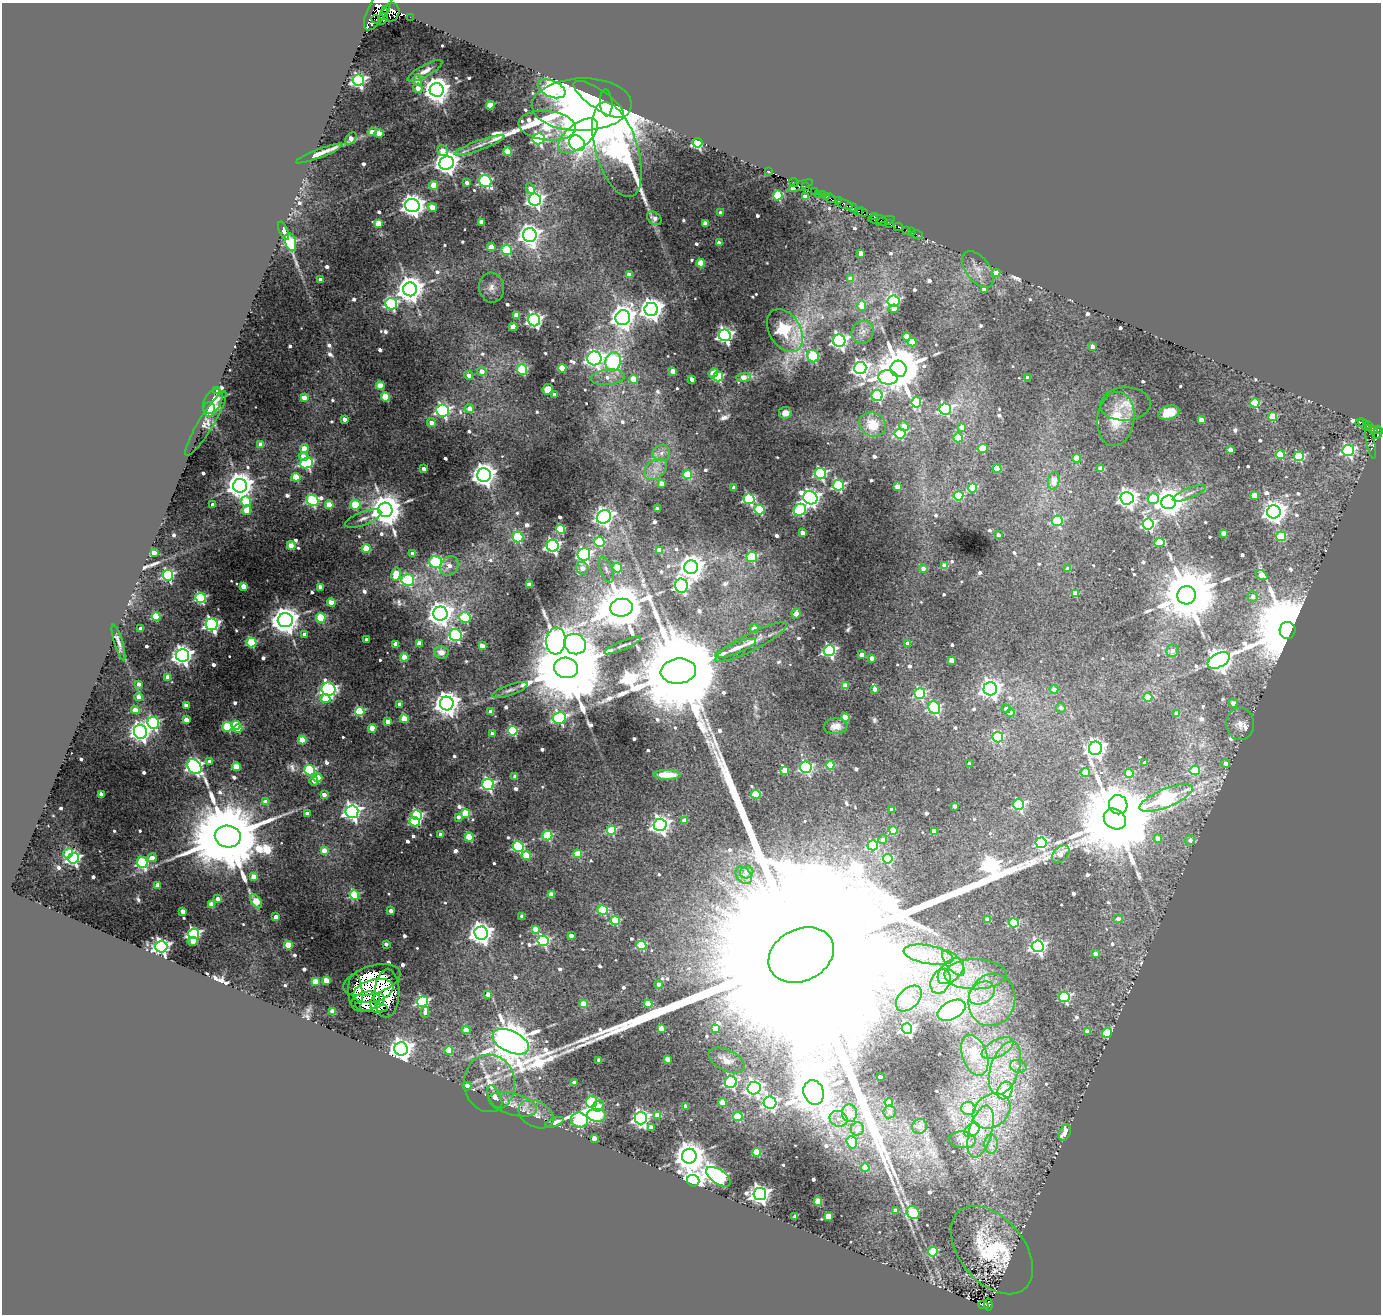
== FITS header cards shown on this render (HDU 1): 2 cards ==
NAXIS1  =                 1379
NAXIS2  =                 1312

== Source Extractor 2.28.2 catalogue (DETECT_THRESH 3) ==
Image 1379 x 1312 px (HDU 1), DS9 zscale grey, 1 PNG px = 1 image px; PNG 1383 x 1316 px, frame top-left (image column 1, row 1312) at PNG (2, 3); each listed source drawn as its Kron ellipse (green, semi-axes under 4 px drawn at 4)
Background 0.457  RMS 0.012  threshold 0.0371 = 3 sigma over >= 5 px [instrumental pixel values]
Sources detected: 807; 4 with non-positive FLUX_AUTO (blend fragments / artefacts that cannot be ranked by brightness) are neither listed nor drawn; of the other 803, the 500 brightest by FLUX_AUTO listed and drawn (303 fainter detections omitted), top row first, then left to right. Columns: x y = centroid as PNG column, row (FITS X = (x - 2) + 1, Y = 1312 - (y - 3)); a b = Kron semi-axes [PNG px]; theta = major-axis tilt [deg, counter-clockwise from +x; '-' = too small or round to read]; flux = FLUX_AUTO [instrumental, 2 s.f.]
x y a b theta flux
378 9 24 9 61 2600
386 9 3 3 - 520
391 12 9 8 - 1700
383 16 8 3 71 860
410 17 2 2 - 69
376 19 4 3 - 240
425 71 19 6 29 6.6
358 80 6 5 - 240
417 80 5 4 - 10
418 88 5 4 - 8
551 89 15 8 -23 320
437 90 7 7 - 1300
599 99 30 9 -34 2200
606 103 13 6 -86 1100
490 105 4 4 - 29
582 105 50 26 1 1100
547 126 28 14 -6 130
372 132 4 4 - 9.3
379 134 4 4 - 12
578 136 23 12 38 580
351 138 7 4 48 8.3
538 139 6 5 - 180
577 143 8 7 - 170
697 143 5 5 - 150
479 145 26 5 20 6.4
617 150 49 21 -73 640
442 151 5 5 - 14
508 151 4 4 - 44
319 153 25 3 21 7.6
447 163 7 6 - 920
769 172 3 3 - 20
485 181 6 6 - 140
467 183 4 3 - 4.5
794 183 5 3 - 260
434 185 4 4 - 26
800 186 13 3 21 23
805 187 3 3 - 97
530 189 5 4 - 7.8
814 192 4 3 - 46
818 194 2 2 - 6.2
822 194 2 2 - 55
778 195 5 5 - 55
805 197 4 4 - 14
826 197 3 2 - 93
830 198 5 2 - 130
535 200 6 6 - 360
838 201 4 3 - 280
845 204 8 3 -22 66
412 206 7 6 - 810
433 207 4 4 - 19
852 207 6 2 -29 28
858 211 3 3 - 540
863 212 6 3 -20 410
721 213 4 3 - 4.9
874 216 2 2 - 7.4
654 218 8 5 -41 5.5
877 219 9 3 0 81
885 221 10 3 17 19
482 222 4 4 - 11
379 223 4 4 - 23
705 223 4 4 - 6.3
890 223 3 2 - 290
898 227 4 3 - 66
907 230 3 3 - 18
284 231 10 4 -66 4.6
911 232 3 2 - 10
917 234 6 2 -19 8.8
530 235 7 6 - 650
291 242 9 5 -76 110
719 243 4 3 - 5.8
491 247 4 4 - 13
507 250 5 5 - 57
861 253 4 4 - 12
701 263 4 4 - 27
978 269 21 12 -52 12
996 273 4 4 - 9.3
629 275 4 4 - 12
851 279 4 4 - 12
321 280 4 4 - 6.1
491 288 15 12 -81 7.6
410 289 7 7 - 1400
984 289 4 4 - 10
894 301 6 5 - 140
391 304 6 6 - 130
861 306 5 4 - 13
651 309 7 6 - 890
894 309 5 4 - 8.3
517 315 4 4 - 20
623 318 7 7 - 1000
534 320 6 6 - 280
513 327 4 4 - 16
785 331 23 15 -59 180
863 332 12 10 48 6.5
725 335 6 6 - 330
907 336 4 4 - 18
839 341 6 6 - 320
912 342 4 4 - 24
1092 346 4 4 - 7.1
813 356 6 6 - 85
594 358 7 7 - 360
613 362 9 7 77 140
562 368 4 4 - 32
860 368 6 6 - 370
898 369 8 8 - 5400
522 370 5 5 - 77
482 371 5 4 - 9.1
673 371 4 4 - 9.8
713 373 5 4 - 15
469 375 5 4 - 5.7
608 377 17 7 7 10
718 377 5 5 - 83
744 377 7 4 8 13
888 377 9 7 -5 150
1028 377 4 3 - 4.8
634 379 4 4 - 24
692 379 4 3 - 7.1
380 386 4 4 - 22
548 389 5 5 - 12
216 391 4 3 - 32
555 395 4 3 - 6.2
877 396 5 5 - 130
304 397 4 4 - 11
386 397 5 4 - 34
213 401 14 8 60 21
916 402 5 5 - 79
1255 403 4 4 - 45
1125 404 25 16 3 14
469 409 4 4 - 9.4
945 409 6 5 - 160
209 410 7 5 -83 11
443 410 6 6 - 210
785 413 6 6 - 7.3
1169 413 11 7 17 16
1273 417 4 4 - 31
344 419 4 4 - 6.6
1116 419 27 18 83 30
1201 420 4 4 - 11
431 423 4 4 - 7.8
1360 423 3 3 - 41
206 424 37 7 59 8.9
873 424 13 12 - 17
1364 424 7 3 -48 95
1369 425 3 3 - 78
904 426 5 4 - 8.3
962 427 4 4 - 10
1378 429 3 3 - 96
1373 430 5 4 - 250
1378 432 6 4 74 300
900 434 5 5 - 78
958 438 4 4 - 38
1371 442 17 3 -80 82
261 444 4 4 - 9.8
983 448 5 4 - 26
304 449 4 4 - 19
1230 450 4 4 - 10
1348 450 6 5 - 170
661 453 9 8 - 4.8
1280 455 4 4 - 38
1299 456 5 5 - 73
303 457 5 4 - 8.7
1077 458 4 4 - 25
306 463 6 5 - 150
424 469 4 4 - 6.7
655 469 13 9 39 8
997 469 4 4 - 32
1101 469 4 4 - 18
820 473 5 5 - 150
687 474 5 4 - 29
484 475 7 7 - 880
296 477 4 4 - 28
1054 481 9 5 81 12
662 483 4 4 - 8.7
838 485 5 5 - 120
240 486 7 7 - 1400
897 486 4 4 - 11
734 488 4 3 - 5.5
973 488 4 4 - 41
1189 493 18 5 22 4.9
1254 495 4 4 - 16
958 496 5 4 - 49
810 498 7 6 - 460
1127 498 6 6 - 550
749 499 5 5 - 120
1153 499 5 5 - 60
312 500 6 5 - 120
246 502 5 5 - 27
1168 502 7 7 - 1400
213 505 4 4 - 7.3
329 505 4 4 - 19
355 505 5 5 - 39
657 509 4 3 - 8.3
759 509 5 5 - 65
246 510 5 4 - 15
385 510 7 7 - 2400
800 510 6 5 - 120
1274 512 7 6 - 800
604 517 7 6 - 500
363 519 19 6 21 6
1057 521 5 5 - 72
1148 524 5 5 - 160
560 529 4 4 - 54
802 533 4 4 - 9.5
1224 533 4 4 - 13
998 535 4 3 - 4.6
1281 536 5 5 - 45
518 537 5 5 - 68
599 542 5 5 - 53
1159 542 5 4 - 33
291 546 4 4 - 15
553 546 6 5 - 260
366 549 4 4 - 30
659 550 4 4 - 11
154 553 4 3 - 9.6
412 554 4 4 - 7.6
584 554 6 6 - 180
752 557 5 5 - 75
436 562 6 6 - 110
449 566 10 8 47 9.3
945 566 4 4 - 16
691 567 7 7 - 980
582 568 6 5 - 8.2
617 568 5 4 - 37
923 568 4 4 - 7.9
1068 569 4 4 - 8.6
606 570 14 6 -69 4.5
396 574 7 4 78 23
168 575 5 5 - 130
1261 575 6 4 -29 9.7
408 580 6 6 - 86
529 585 4 4 - 13
243 586 4 4 - 13
681 586 7 6 - 260
320 587 4 4 - 8.6
1075 593 4 4 - 22
1187 595 9 9 - 7600
1253 596 5 5 - 5
200 598 5 5 - 100
331 603 4 4 - 24
621 608 11 9 6 5600
440 614 7 7 - 880
796 614 5 4 - 12
156 617 4 4 - 39
465 617 5 5 - 63
321 618 5 4 - 48
285 620 7 7 - 1600
212 624 6 6 - 310
141 628 3 3 - 6.1
754 629 4 4 - 8.5
1288 630 8 8 - 18000
305 634 4 4 - 8.7
456 635 6 6 - 160
367 640 4 3 - 7
556 641 13 9 85 580
118 642 19 4 -73 4.5
251 642 5 5 - 63
751 642 40 8 27 14
419 643 4 4 - 11
907 643 4 4 - 4.7
396 644 4 4 - 8.4
575 644 11 10 - 580
622 645 20 4 23 4.6
482 646 4 4 - 12
736 648 22 5 22 6.9
829 651 5 5 - 190
1172 651 6 5 - 5.5
441 652 7 6 - 7.6
182 655 6 6 - 620
862 655 4 4 - 10
404 657 4 4 - 21
871 658 4 3 - 6.5
952 660 4 4 - 13
1219 660 12 7 28 1100
566 668 12 10 -11 19000
678 671 18 12 6 34000
168 677 4 4 - 10
139 684 4 4 - 5.1
845 686 4 4 - 14
328 689 7 6 - 200
875 689 4 4 - 7.9
990 689 7 6 - 590
1054 689 4 4 - 6.8
510 690 19 5 19 5
920 694 5 5 - 100
139 697 4 4 - 8.8
1148 697 4 4 - 25
325 699 5 4 - 21
1233 703 4 4 - 7.5
400 704 4 4 - 7.2
447 704 7 7 - 1100
186 705 4 4 - 8.7
934 708 7 5 -55 130
1061 708 5 4 - 5.3
1006 709 4 4 - 5.9
135 710 4 4 - 13
360 711 5 4 - 66
491 711 4 4 - 8.4
1010 713 4 4 - 14
1177 713 4 4 - 7
845 717 4 4 - 27
559 718 6 6 - 160
404 719 4 4 - 29
186 720 4 4 - 14
388 721 4 4 - 10
153 723 6 5 - 160
1240 724 16 14 -87 10
236 725 4 4 - 36
836 726 12 8 4 6.9
227 727 5 5 - 68
372 728 4 4 - 22
238 729 4 4 - 28
513 731 5 4 - 90
140 732 7 6 - 580
492 734 4 4 - 5.6
998 737 5 5 - 76
302 740 4 4 - 23
1095 748 7 6 - 560
210 761 4 3 - 5.8
1145 763 4 3 - 6.4
1226 763 4 4 - 4.6
969 764 3 3 - 5.4
830 765 4 4 - 32
194 766 8 6 -50 310
236 767 4 4 - 33
806 767 6 5 - 140
310 770 5 5 - 110
785 770 4 4 - 18
1195 770 5 5 - 34
1086 772 4 4 - 29
1129 773 4 4 - 33
667 775 13 5 -1 16
515 777 4 3 - 5.5
318 778 4 4 - 21
314 781 5 3 - 6.3
488 785 6 5 - 160
101 794 4 3 - 6.3
756 794 4 4 - 43
324 795 4 4 - 7.5
1166 798 28 9 23 310
266 802 4 4 - 10
1019 804 5 5 - 98
1118 805 9 9 - 430
954 806 4 3 - 6
892 810 4 3 - 4.9
352 812 6 6 - 430
307 813 4 4 - 7.1
466 813 4 4 - 34
417 815 5 5 - 120
458 817 4 4 - 5.1
1115 819 11 10 - 18000
684 820 4 4 - 9.2
415 822 5 4 - 56
660 825 6 6 - 490
611 830 5 4 - 61
893 830 4 4 - 30
934 831 4 4 - 20
441 835 4 4 - 9.8
547 836 5 5 - 68
228 837 13 11 -12 21000
469 837 4 4 - 34
1158 838 4 4 - 9
883 839 4 4 - 6
1190 840 5 5 - 5.4
1041 843 5 5 - 97
873 845 5 5 - 83
518 846 5 5 - 110
324 851 4 4 - 12
68 853 5 4 - 20
578 854 4 4 - 28
1061 854 10 6 45 7.5
526 855 5 4 - 28
73 858 6 5 - 200
152 858 5 4 - 8.8
888 859 5 4 - 68
142 863 5 5 - 110
747 872 7 6 - 7
744 875 10 6 -49 5.4
254 877 4 4 - 19
158 885 4 4 - 9.4
551 894 4 4 - 15
354 895 5 4 - 64
218 899 4 4 - 7.8
256 901 8 4 -54 32
212 904 4 4 - 18
603 910 5 5 - 72
183 911 4 4 - 10
391 911 4 3 - 4.5
522 916 4 3 - 5.1
276 917 4 3 - 9.3
1118 919 5 4 - 5.5
988 920 4 4 - 13
615 921 4 4 - 54
1014 923 5 4 - 72
535 929 4 4 - 16
481 933 7 6 - 780
194 934 5 5 - 190
571 935 4 4 - 6.7
193 941 5 4 - 10
543 941 5 5 - 110
386 944 3 3 - 5.6
288 945 4 4 - 36
641 945 5 5 - 56
1038 946 6 6 - 310
161 947 6 6 - 390
1095 954 4 4 - 6.4
801 955 34 26 26 390000
929 955 25 9 -10 19
953 963 15 7 -50 9.5
951 971 16 9 45 13
975 974 31 15 0 33
372 980 29 14 17 180
315 981 4 4 - 23
326 981 4 4 - 24
941 981 13 9 66 11
659 984 4 4 - 5.8
373 991 20 11 15 87
355 992 18 7 -87 28
387 993 24 12 87 120
982 993 14 10 35 13
488 994 4 4 - 7.1
1064 997 5 5 - 110
909 999 15 9 45 8.1
992 1000 26 23 74 45
365 1001 15 9 18 49
377 1001 8 6 49 13
422 1002 5 5 - 140
583 1004 4 4 - 20
648 1004 4 4 - 27
371 1007 17 5 -6 13
952 1010 15 9 27 380
333 1012 4 4 - 20
425 1012 6 4 89 4.8
661 1029 4 4 - 18
715 1029 4 4 - 16
907 1029 5 5 - 220
466 1030 4 4 - 16
1087 1031 4 4 - 8.5
1107 1033 5 4 - 35
511 1042 19 10 -25 5000
998 1048 17 8 27 12
401 1049 7 6 - 800
449 1050 4 4 - 29
975 1055 21 12 -71 28
668 1059 4 4 - 16
599 1060 4 3 - 6.3
727 1060 19 10 -26 9
1018 1066 8 6 -14 5.9
1005 1068 28 14 71 32
880 1077 3 3 - 5.1
731 1082 6 6 - 140
489 1083 29 25 -85 29
574 1083 4 4 - 9.5
467 1086 4 4 - 8
754 1088 6 6 - 380
1005 1091 9 7 62 48
814 1092 12 10 -72 3400
495 1097 12 6 -64 5.2
591 1102 6 5 - 86
889 1102 4 4 - 20
722 1103 4 4 - 21
770 1103 6 6 - 220
513 1104 25 11 -15 13
598 1106 6 5 - 7.7
686 1106 4 3 - 6.5
968 1109 7 6 - 11
991 1111 20 16 37 24
889 1112 6 6 - 5
849 1113 8 7 - 24
536 1114 18 13 -27 11
597 1115 9 6 -6 83
657 1115 4 4 - 15
738 1116 5 5 - 39
641 1118 6 6 - 340
839 1119 9 7 -22 6.2
579 1120 8 7 - 120
555 1122 9 4 19 5.7
919 1126 8 7 - 5.7
651 1127 4 4 - 10
857 1129 7 6 - 9.8
972 1130 9 6 39 24
981 1132 27 11 74 31
1065 1133 8 5 67 15
594 1138 4 4 - 8.5
962 1140 14 8 -5 6.1
852 1142 6 5 - 31
991 1144 9 7 -90 5.1
757 1152 4 4 - 41
689 1156 7 7 - 1800
865 1168 4 4 - 14
718 1177 14 7 -35 220
693 1181 6 5 - 710
760 1194 6 6 - 520
818 1201 4 4 - 28
895 1211 4 4 - 6.2
913 1213 7 6 - 67
795 1216 4 3 - 6.1
828 1216 4 4 - 23
992 1250 51 32 -50 110
933 1252 5 4 - 41
983 1305 5 3 - 33
988 1305 6 4 -84 46
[303 fainter detections neither listed nor drawn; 4 non-positive-flux detections neither listed nor drawn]